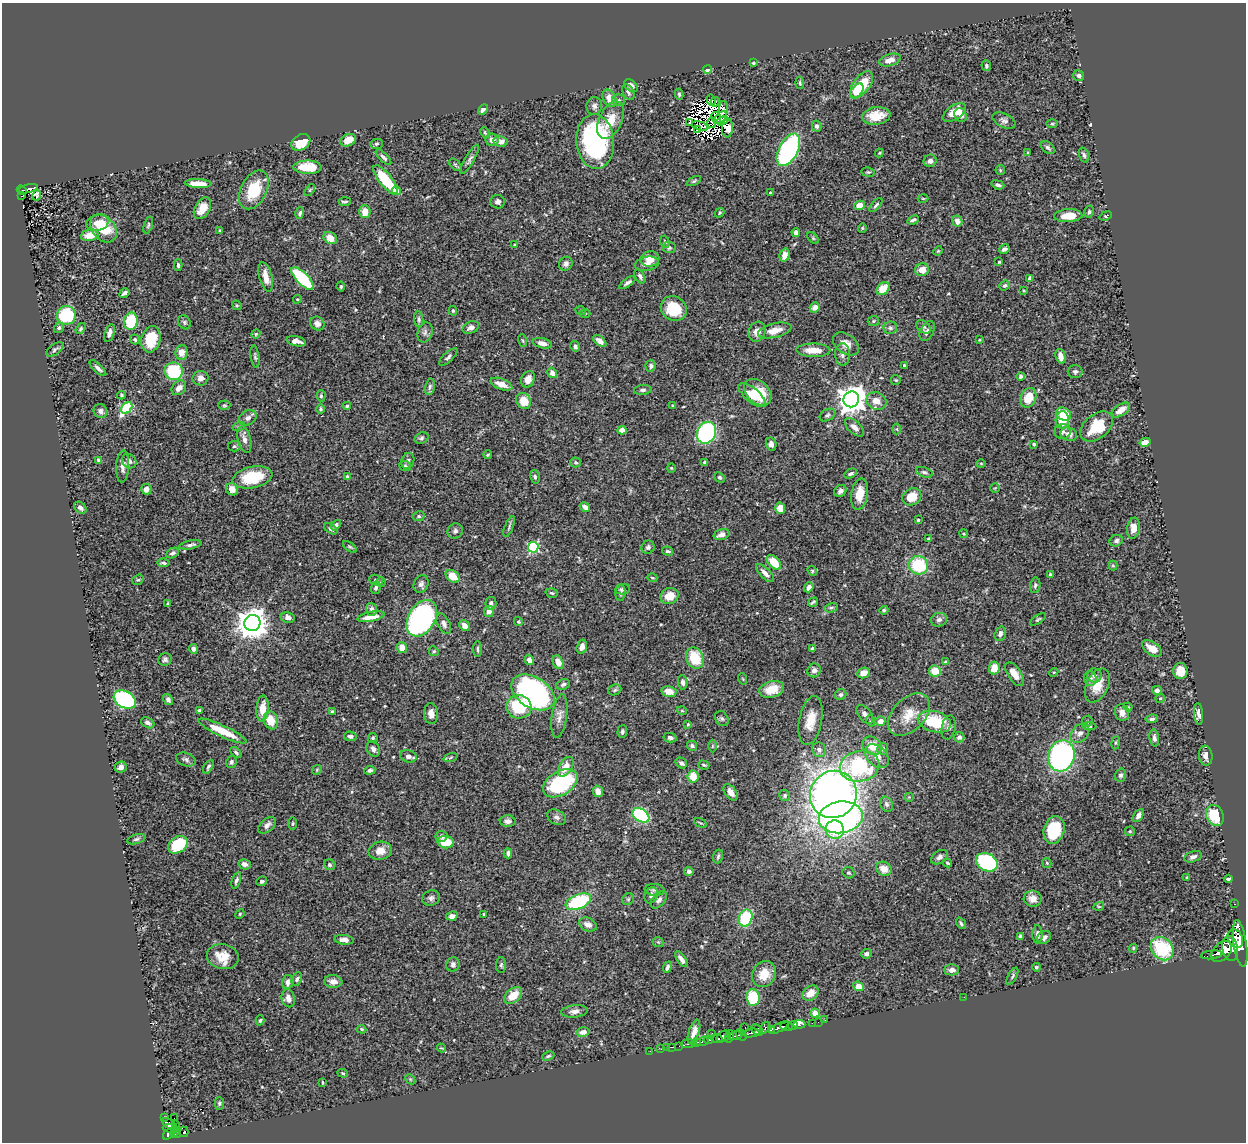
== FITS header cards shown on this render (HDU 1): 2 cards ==
NAXIS1  =                 1244
NAXIS2  =                 1140

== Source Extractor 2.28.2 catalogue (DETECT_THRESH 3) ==
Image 1244 x 1140 px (HDU 1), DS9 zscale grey, 1 PNG px = 1 image px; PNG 1248 x 1144 px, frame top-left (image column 1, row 1140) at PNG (2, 3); each listed source drawn as its Kron ellipse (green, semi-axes under 4 px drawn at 4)
Background 0.494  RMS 0.025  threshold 0.0735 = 3 sigma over >= 5 px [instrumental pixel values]
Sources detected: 533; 9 with non-positive FLUX_AUTO (blend fragments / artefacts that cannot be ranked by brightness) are neither listed nor drawn; of the other 524, the 500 brightest by FLUX_AUTO listed and drawn (24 fainter detections omitted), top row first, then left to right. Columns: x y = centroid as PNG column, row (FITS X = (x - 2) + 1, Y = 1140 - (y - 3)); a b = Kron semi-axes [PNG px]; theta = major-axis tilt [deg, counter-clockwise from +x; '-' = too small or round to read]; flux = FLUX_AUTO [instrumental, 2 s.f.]
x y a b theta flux
890 60 11 6 16 11
753 63 3 3 - 1.6
986 66 5 4 - 2.7
708 69 4 3 - 24
1079 76 5 5 - 4.8
800 83 6 4 -83 2.1
862 84 15 8 52 58
631 86 8 5 -47 6.8
857 91 9 5 54 14
628 92 8 5 -63 4.6
679 94 5 3 - 2.5
609 98 9 6 -63 17
619 100 6 6 - 3.5
711 100 5 3 - 3.5
715 102 5 3 - 2.9
594 106 9 7 82 5.6
483 109 6 4 42 5.3
723 109 8 4 85 2.7
954 113 13 7 33 23
960 115 7 6 - 6.8
876 116 14 8 7 26
716 118 6 2 -58 2.5
720 118 8 5 44 7.1
611 120 20 11 65 30
723 121 6 3 31 4.6
1004 121 12 6 -25 6
690 123 3 2 - 1.5
712 123 5 4 - 2.6
1052 124 6 4 0 1.9
700 126 8 3 -16 2.1
817 126 5 4 - 4.4
727 128 9 5 88 19
698 130 2 2 - 1.4
485 133 5 3 - 2.1
348 140 8 6 26 19
492 140 6 6 - 9.7
500 141 7 5 -9 12
301 142 10 7 31 37
595 142 27 19 -85 290
376 144 6 5 - 2.7
1048 148 8 5 -39 3.8
788 150 17 9 62 260
1028 152 3 3 - 2
879 153 4 4 - 1.7
1084 155 8 4 -71 3.7
384 157 10 4 -45 4.2
470 159 16 4 61 5.5
930 161 6 6 - 6.2
455 165 7 4 -44 3
308 167 14 7 -1 38
1000 170 5 4 - 2.1
868 172 6 5 - 2.5
385 180 17 6 -51 70
694 181 8 3 26 2.3
198 183 13 4 -3 20
998 185 6 3 -19 4.2
28 189 10 3 14 53
22 190 5 4 - 62
254 190 20 13 63 55
310 190 7 3 53 2.1
396 191 4 4 - 13
770 193 3 3 - 2.4
37 195 5 4 - 6.8
22 196 3 2 - 12
923 199 5 3 - 1.4
345 202 6 3 4 2.8
498 202 7 6 - 4.8
859 205 5 4 - 15
876 205 8 3 49 3.6
202 208 12 7 60 21
365 212 6 5 - 17
1089 212 6 4 77 2.9
300 213 6 4 72 3.2
720 213 5 3 - 2.1
1068 216 14 6 3 29
1106 216 6 4 20 2.7
913 220 6 3 23 3.2
957 221 5 5 - 9.9
97 223 11 8 14 11
148 225 9 4 73 2.5
104 228 16 11 -48 46
862 228 4 4 - 1.9
220 231 4 3 - 2.5
796 232 4 4 - 6.7
90 235 9 6 10 24
330 238 7 5 -37 15
813 238 7 4 -45 2.2
665 242 6 4 -70 2.5
514 244 3 2 - 1.5
669 248 6 5 - 3.3
1004 249 5 4 - 4.6
938 251 5 4 - 1.7
785 255 6 5 - 17
650 259 9 7 12 20
999 262 3 3 - 1.7
566 264 7 6 - 5.6
647 264 12 7 11 9.9
178 265 6 3 -87 3.3
922 270 7 6 - 17
640 276 8 4 -61 4.6
266 277 15 6 -75 19
302 278 14 6 -46 130
1030 278 4 4 - 9.6
628 283 9 4 36 4.8
1005 286 5 4 - 3.7
341 287 5 3 - 2.3
883 289 7 5 41 29
1024 291 3 3 - 1.7
124 293 5 3 - 4.6
297 299 4 4 - 1.7
237 305 5 4 - 2
815 307 5 5 - 10
674 308 13 12 - 53
453 311 5 4 - 2.2
581 311 5 3 - 1.8
585 313 5 3 - 1.6
66 315 9 9 - 110
419 319 8 4 -85 3.3
131 321 9 6 79 64
873 321 6 5 - 2.6
184 322 7 6 - 3.3
317 324 7 6 - 7.8
471 327 9 5 23 7.7
923 327 8 5 -38 4
59 328 6 5 - 3.4
890 328 7 6 - 3.8
81 329 6 4 53 2.7
775 330 17 7 13 19
927 331 11 6 62 5.4
425 332 10 7 74 5.5
757 332 10 8 69 11
109 333 9 4 72 8
256 334 5 4 - 1.7
151 339 13 9 77 53
135 340 5 4 - 3.4
979 340 4 3 - 1.5
296 341 10 4 -12 11
523 341 6 3 -71 1.8
600 341 8 4 -38 7.6
542 343 9 5 -12 10
846 344 14 9 -37 15
575 346 5 4 - 4.4
55 349 10 5 34 4
813 350 17 6 -1 23
181 352 7 6 - 16
842 354 11 7 -89 8.2
1061 356 8 5 -76 9.8
255 357 11 4 -82 3.7
448 357 11 5 43 4.4
904 365 3 3 - 2.2
651 366 6 5 - 4.1
98 368 11 4 -43 5.5
174 371 9 9 - 95
1075 372 7 6 - 4.7
552 373 5 4 - 8.6
1021 376 4 4 - 3.2
200 378 8 7 - 8.8
528 379 8 6 65 11
896 380 5 4 - 1.8
501 384 11 5 -21 16
430 387 8 4 78 3.7
179 388 8 6 44 9.8
643 390 9 5 4 3.9
758 392 15 11 -43 45
121 395 4 3 - 2.3
752 395 17 7 -40 23
321 396 5 4 - 2.1
1028 398 10 7 66 34
851 399 8 7 - 2000
524 401 8 7 - 26
876 401 10 8 -23 16
224 405 6 4 0 2.3
347 406 4 3 - 3.1
672 406 3 3 - 1.8
127 408 6 5 - 130
320 409 5 4 - 2.5
1121 410 10 5 34 14
100 411 7 6 - 5.9
1063 414 8 6 -21 35
827 415 8 5 27 3.8
248 418 9 7 31 6.9
1062 420 8 6 86 37
239 426 6 4 20 2.2
1097 426 18 12 39 50
854 427 12 6 -42 9.7
897 429 5 3 - 1.7
622 430 5 4 - 12
1062 432 8 7 - 5.9
706 433 11 9 63 240
1069 434 8 6 -15 10
421 438 7 5 19 3.3
244 440 13 6 -76 8.3
1145 442 5 4 - 11
771 444 6 5 - 6.3
1034 444 3 3 - 3
234 446 6 5 - 3.2
488 455 4 3 - 2.4
99 460 4 3 - 7.3
129 461 8 6 -46 5.9
408 461 8 6 68 4.5
576 462 5 5 - 2.8
705 463 3 3 - 2.8
981 463 5 3 - 1.7
123 466 16 6 87 10
405 466 6 5 - 2.8
671 468 4 4 - 1.6
924 472 8 5 -20 3.7
850 474 6 4 28 3.9
252 477 20 10 11 65
347 477 4 3 - 2.8
535 477 7 4 -80 3.1
719 477 6 4 -41 2.7
995 488 5 5 - 2
146 489 5 5 - 13
232 489 6 5 - 13
840 491 7 5 37 4.9
860 494 16 8 81 26
912 497 10 8 31 29
585 507 5 4 - 8.4
80 508 7 5 -43 5.9
780 508 6 5 - 27
419 516 6 5 - 3
918 520 3 3 - 2
336 525 6 4 49 3.9
509 526 11 3 68 2.6
1133 528 10 6 81 14
331 529 7 4 -35 3.6
455 531 8 7 - 5
722 534 8 5 17 7.2
964 534 4 3 - 1.7
928 539 3 3 - 2.1
1116 541 7 5 25 4.4
190 545 11 4 11 5.7
350 547 8 4 -35 2.5
533 547 5 5 - 180
648 547 7 6 - 4.2
667 551 5 4 - 2.6
172 553 6 5 - 5
774 562 9 5 -48 38
163 563 6 4 -9 3.4
918 565 10 9 - 84
1113 566 5 4 - 1.9
812 571 5 4 - 2.2
765 573 11 5 -45 9
1050 575 4 3 - 3
453 576 8 5 -36 27
652 578 5 3 - 1.6
138 580 6 5 - 2.6
376 580 7 5 -18 3.4
381 582 4 4 - 1.8
421 584 9 7 62 5.5
1035 585 8 5 80 3.5
809 587 5 4 - 9.1
376 588 6 4 73 3.1
622 589 7 5 5 4.3
552 593 6 4 -17 2.6
620 593 7 5 84 3.8
669 596 9 8 - 24
813 602 5 3 - 2.7
491 603 6 5 - 5
168 604 4 3 - 2.1
831 608 7 4 15 3
372 609 6 5 - 5.3
884 610 4 4 - 2.7
489 611 5 5 - 10
288 617 7 5 -10 8.9
371 617 14 5 11 20
422 618 20 13 59 370
1038 619 9 3 35 2.4
939 620 8 6 17 5.2
518 622 4 4 - 2
252 623 8 8 - 2500
444 624 11 6 -64 7.1
464 626 6 5 - 9.1
1000 634 7 5 72 6.4
582 647 7 5 71 8.7
402 648 5 5 - 16
1152 648 11 6 -35 18
193 649 5 4 - 6.6
478 649 8 3 -90 2.6
813 649 4 4 - 6.3
434 651 5 4 - 2.1
695 658 11 8 -67 56
165 659 7 6 - 4.1
529 660 5 4 - 8.7
558 662 7 5 -63 14
946 662 4 3 - 2.9
994 668 6 5 - 22
814 670 7 6 - 7
935 671 6 6 - 22
1180 671 8 7 - 23
1054 672 4 3 - 1.6
863 673 6 5 - 16
1014 674 13 6 -57 17
1094 676 7 7 - 5.7
743 679 6 3 -71 1.5
1090 679 7 6 - 4.6
683 682 7 4 -83 5
563 684 7 5 24 4.5
1097 685 18 11 65 26
772 689 12 8 15 28
615 690 7 5 23 2.8
1157 690 5 4 - 7
533 692 23 15 -32 490
669 692 7 5 -11 20
841 695 6 5 - 4.6
1160 698 5 4 - 1.9
125 699 12 8 -29 290
168 700 6 4 -55 4.9
519 707 12 11 - 67
1128 707 4 3 - 1.5
262 709 13 6 86 18
199 710 4 3 - 3.3
682 711 5 3 - 1.4
332 712 3 3 - 2.7
1122 713 8 7 - 11
431 714 10 7 -87 11
865 714 11 6 -53 7.1
1199 714 11 4 -85 7.1
909 715 25 16 46 33
559 716 22 7 82 12
722 719 8 6 -55 3.8
1152 719 6 4 8 3.6
271 720 9 7 -74 27
811 720 25 11 78 30
871 721 5 3 - 1.8
880 721 5 4 - 15
1087 721 6 5 - 2.4
934 722 17 10 -16 82
148 723 7 5 -29 5.9
688 724 4 3 - 1.9
1089 726 7 4 -6 3.4
949 728 12 7 78 6
222 731 26 5 -25 39
622 732 6 5 - 3.5
1080 733 11 8 47 8.6
350 736 6 5 - 4.9
959 737 5 5 - 5.3
373 738 5 5 - 2.8
670 738 6 4 -14 3.9
1154 738 9 4 -82 4.9
1116 743 7 3 81 2.3
692 746 5 5 - 3.7
712 746 6 4 89 2.1
872 746 10 8 -37 25
373 749 8 6 -60 7.1
883 749 6 5 - 4.5
819 750 7 6 - 6.4
236 752 7 4 -46 3.1
408 756 8 6 -16 6.5
877 756 14 9 -44 13
1061 756 16 13 75 340
1206 756 10 6 -82 8.3
450 758 7 3 19 2.2
186 760 10 6 -17 5
231 762 6 5 - 4
681 763 6 5 - 5
704 765 5 3 - 2.2
860 766 20 15 10 170
121 767 6 5 - 10
208 767 7 4 60 3.3
566 767 11 6 58 21
317 770 5 4 - 1.9
370 770 6 4 6 4.8
1120 775 6 5 - 4.1
693 776 6 5 - 24
560 783 19 12 30 150
598 791 6 5 - 13
731 792 9 5 -53 11
833 794 24 23 - 1100
785 796 5 5 - 2.8
909 797 5 5 - 1.7
886 804 8 6 -64 4
641 815 9 6 -34 140
1138 815 7 4 59 6.9
1215 815 11 8 -65 54
557 817 10 7 -28 5.6
841 817 22 16 8 460
508 821 8 6 -1 6.4
701 823 7 3 -30 1.7
293 824 6 3 90 2
267 825 10 6 42 7.3
835 830 9 9 - 64
1054 830 14 10 74 80
1130 831 5 4 - 1.9
442 836 6 5 - 4.7
136 839 9 4 16 3.7
446 842 8 6 -7 37
178 845 10 8 33 76
380 851 11 9 11 15
508 853 5 4 - 4.2
718 856 7 5 73 3.4
939 857 9 6 34 5.8
1193 857 9 5 19 5.3
987 862 11 8 -28 180
947 863 5 3 - 1.9
1047 863 5 4 - 2.1
245 864 6 5 - 7.3
329 865 6 5 - 4.8
884 869 8 6 -33 17
689 871 4 4 - 4.9
849 873 6 5 - 2.9
1187 878 4 3 - 2.1
1228 879 4 3 - 2.6
236 880 8 4 70 4
262 881 5 4 - 3.3
654 890 10 6 -5 4.4
651 895 8 6 65 6.4
431 898 9 7 24 5.3
628 899 6 5 - 2.5
1033 899 9 8 - 10
659 900 10 6 48 5.6
578 902 13 7 23 120
1235 904 3 2 - 10
1099 906 5 3 - 1.5
240 914 5 4 - 1.7
484 914 3 2 - 1.8
452 916 6 4 9 6.3
746 918 9 6 69 85
961 923 6 3 -52 3
588 925 9 6 -24 8.7
1037 934 9 5 -90 6.2
1021 936 4 4 - 5.8
1044 937 7 6 - 5
1235 939 10 7 -65 1200
344 940 9 5 -6 9.4
658 942 5 5 - 2.3
1240 944 24 6 -81 2500
1133 948 4 3 - 1.9
1230 948 12 8 -78 1700
1162 949 12 10 -49 100
1222 951 12 8 47 1800
867 954 5 4 - 3.8
1212 955 11 3 7 160
223 957 16 12 -11 26
681 959 9 4 -56 6.8
453 964 7 6 - 4.8
501 965 8 5 89 3.1
667 967 6 3 68 4
1036 967 4 4 - 2.6
952 970 7 5 1 7.5
764 974 13 11 59 29
1012 976 9 4 61 3.3
297 979 7 5 64 3.8
333 981 9 6 -6 11
288 982 7 5 77 10
858 986 6 4 -21 31
810 993 9 7 39 17
513 995 10 6 40 29
753 997 8 6 -83 77
964 997 2 2 - 2.7
288 998 9 6 -76 12
574 1011 13 6 6 8.4
815 1013 4 4 - 32
260 1020 5 4 - 2.3
825 1020 2 2 - 8.9
818 1022 2 2 - 7.1
812 1023 2 2 - 7.8
799 1024 6 3 2 87
793 1025 5 3 - 250
786 1027 6 3 -5 410
745 1028 3 2 - 17
765 1028 7 3 57 160
779 1028 11 3 26 610
362 1029 5 3 - 2.1
757 1030 7 4 -46 170
771 1030 4 3 - 65
583 1032 6 5 - 8.2
694 1032 13 5 73 11
712 1033 2 2 - 4.9
751 1033 8 3 9 230
741 1035 6 4 -53 270
724 1036 7 5 27 810
729 1036 6 3 71 180
735 1036 7 4 9 180
717 1039 5 3 - 250
708 1040 5 3 - 270
703 1041 6 3 19 400
696 1042 5 3 - 140
688 1044 7 3 5 180
679 1046 2 2 - 5
672 1047 4 2 - 22
441 1048 5 2 - 1.4
667 1048 2 2 - 6.7
661 1049 2 2 - 4.7
650 1051 2 2 - 6.1
548 1056 6 4 21 2.5
343 1073 5 4 - 2
410 1079 6 4 -45 2.1
322 1082 4 2 - 1.5
219 1103 6 4 89 2.6
165 1117 3 2 - 12
174 1118 2 2 - 1.6
170 1124 8 4 -34 210
176 1124 2 2 - 15
170 1129 8 4 -10 230
175 1132 5 4 - 120
184 1132 5 4 - 130
168 1134 6 4 55 250
178 1134 3 2 - 28
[24 fainter detections neither listed nor drawn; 9 non-positive-flux detections neither listed nor drawn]